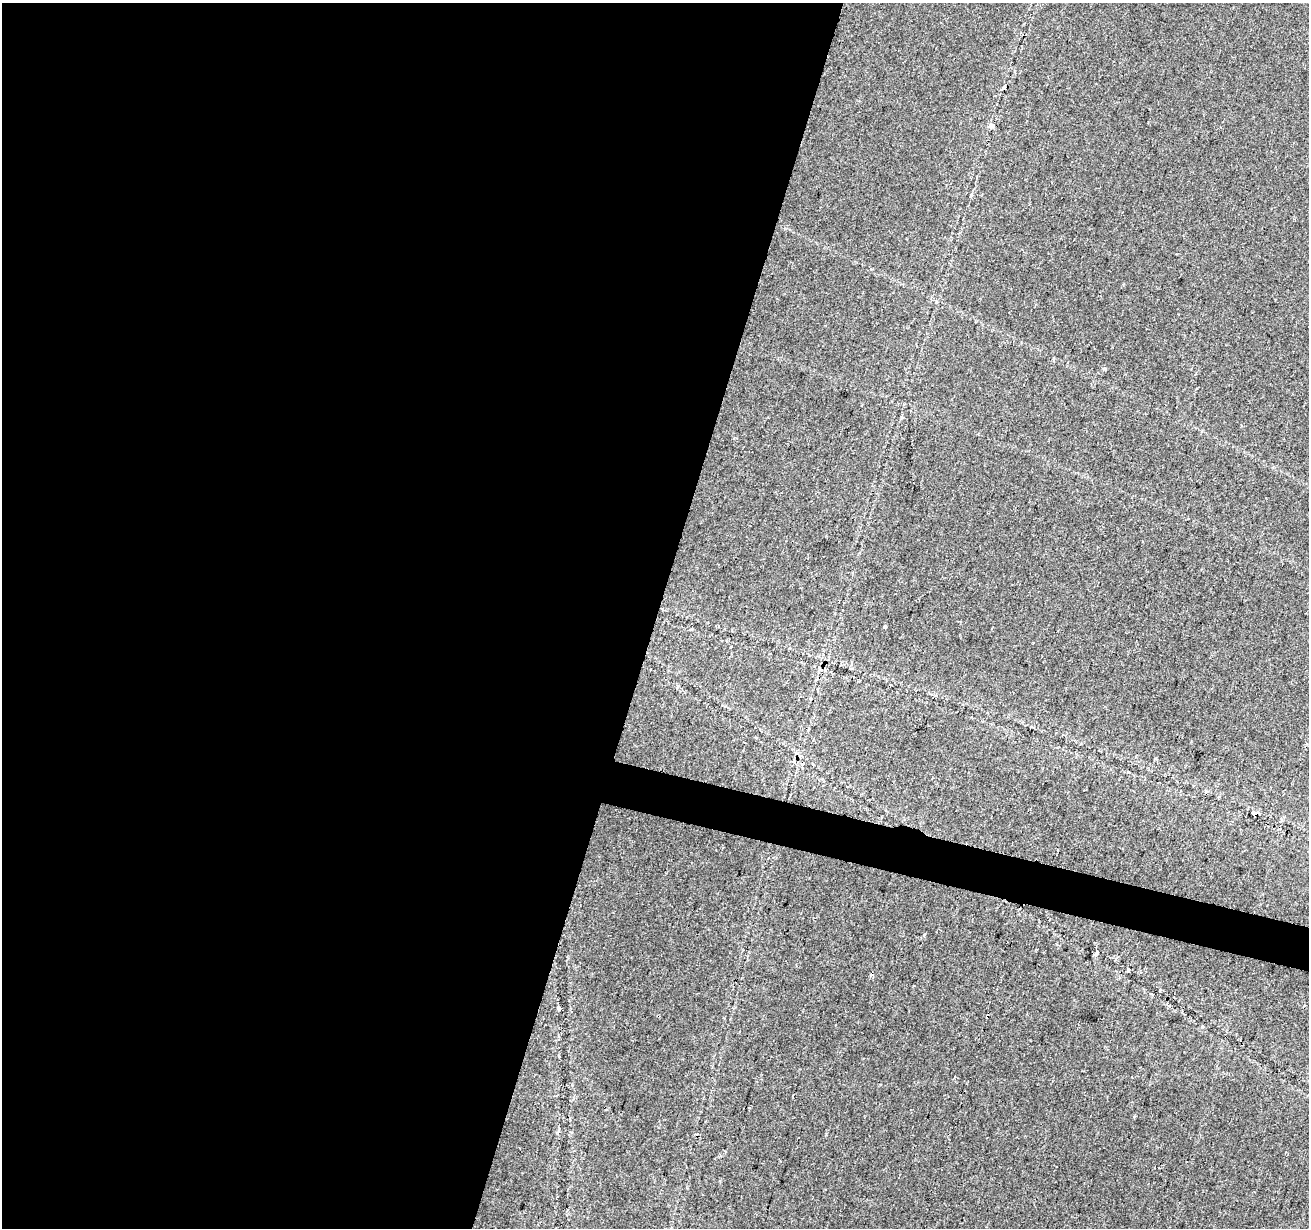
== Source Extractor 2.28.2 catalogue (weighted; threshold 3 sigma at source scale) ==
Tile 5 of 4 x 4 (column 1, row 2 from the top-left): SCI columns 9-1315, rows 2741-3966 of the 5255 x 5425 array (HDU 1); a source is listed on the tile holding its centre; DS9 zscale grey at full resolution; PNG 1311 x 1230 px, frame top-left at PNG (2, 3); no overlay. Shown black and unused: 52% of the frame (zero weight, under 2 of 3 exposures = <1% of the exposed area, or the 3 px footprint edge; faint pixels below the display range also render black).
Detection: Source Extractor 2.28.2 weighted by HDU 2 'WHT'; one run over the whole footprint, this tile lists its part. Background 0.0227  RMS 0.0036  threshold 0.0163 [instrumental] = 3 sigma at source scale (4.5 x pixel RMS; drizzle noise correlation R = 1.50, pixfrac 1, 0.0396/0.0396 arcsec/px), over >= 5 px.
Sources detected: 16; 4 cosmic-ray / hot-pixel residue — not listed; the other 12 listed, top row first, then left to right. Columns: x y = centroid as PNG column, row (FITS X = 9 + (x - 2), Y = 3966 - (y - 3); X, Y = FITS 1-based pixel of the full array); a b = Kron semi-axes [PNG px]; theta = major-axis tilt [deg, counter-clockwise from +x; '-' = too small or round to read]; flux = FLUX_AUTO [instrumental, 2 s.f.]
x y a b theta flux
1004 87 5 4 - 1.4
992 125 6 5 - 1.9
971 195 5 3 - 0.43
1054 360 4 3 - 0.5
1104 368 4 3 - 0.86
885 627 4 3 - 1
817 689 5 4 - 0.5
803 763 3 3 - 1.9
1253 813 5 3 - 2.4
1096 953 6 4 71 2.3
1129 970 4 3 - 2.6
558 1008 3 3 - 2.2
Overlapping masked pixels (flux is a lower limit): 1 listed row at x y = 1253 813
Unlisted compact peaks at least as high as the median listed source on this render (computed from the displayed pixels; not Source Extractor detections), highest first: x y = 826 1134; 924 935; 1134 1116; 1202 1027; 720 1181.